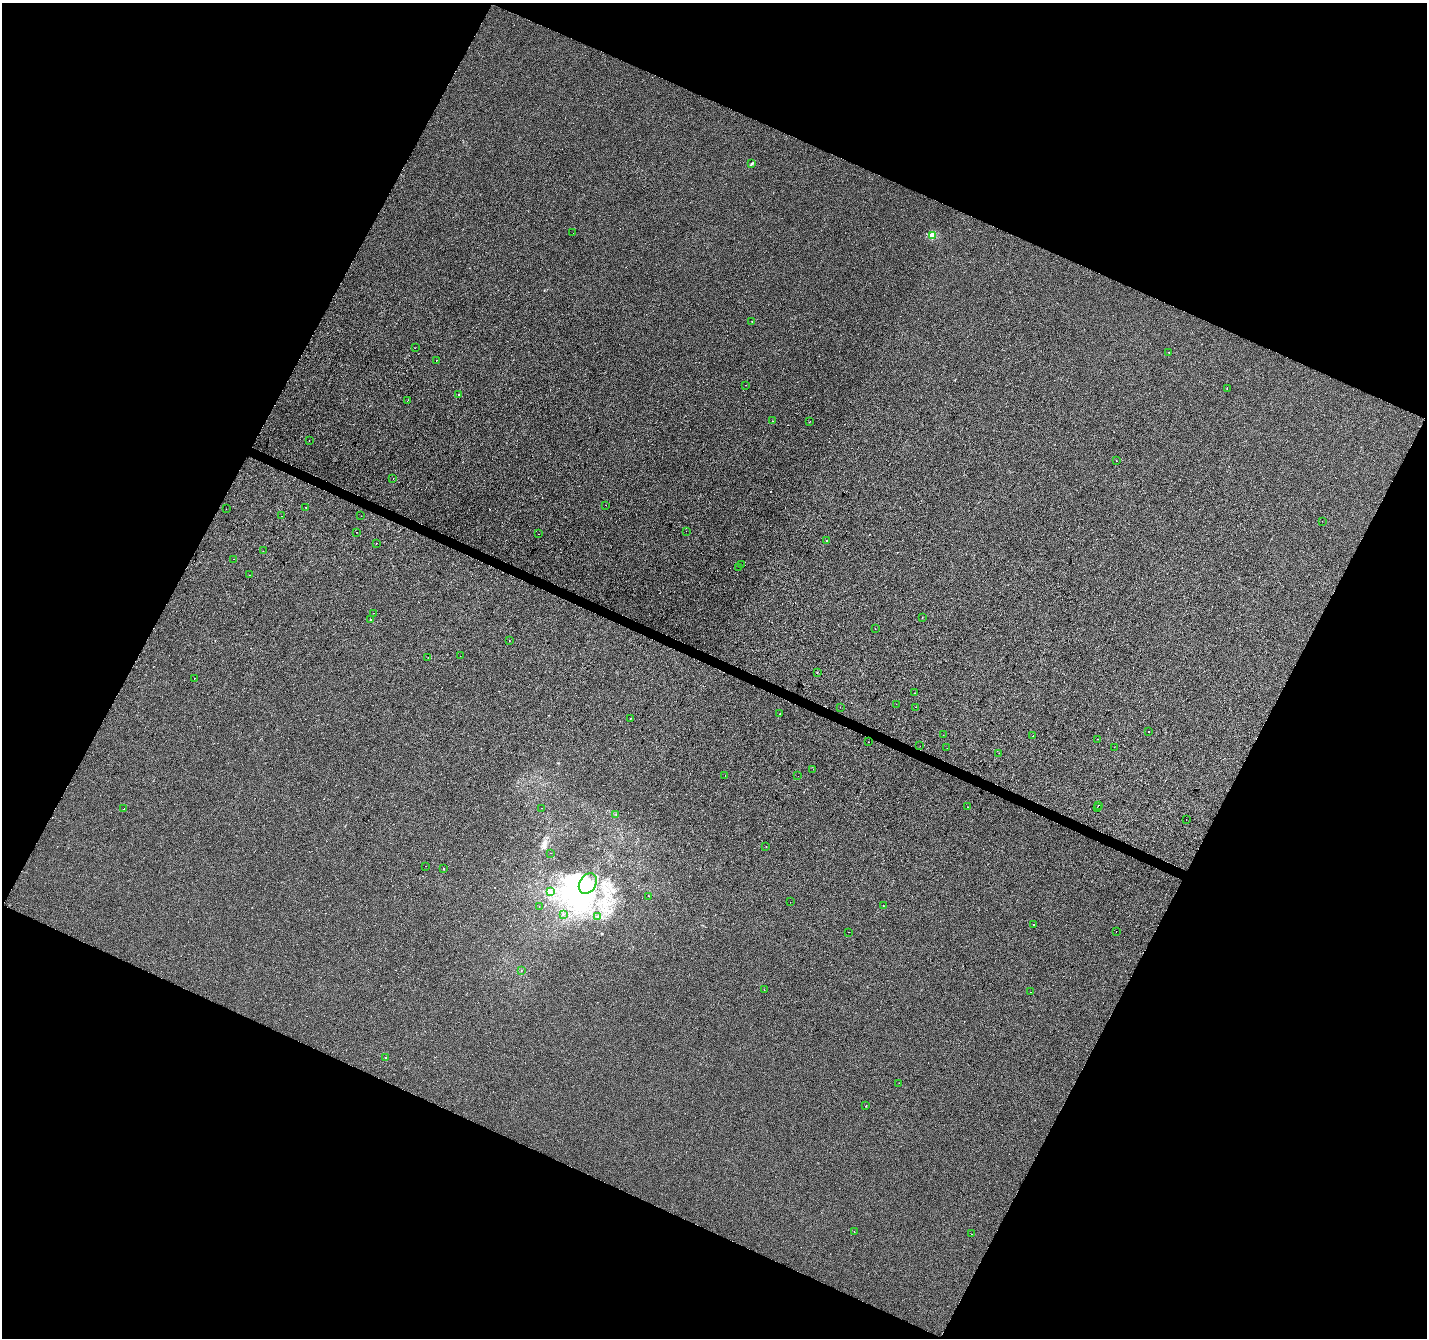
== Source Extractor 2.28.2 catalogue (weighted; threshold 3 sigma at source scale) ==
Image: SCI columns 1-5699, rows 203-5546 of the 5706 x 5814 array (HDU 1 of 3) = the unmasked area's bounding box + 8 px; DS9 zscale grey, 4 x 4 block average (1 PNG px = mean of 4 x 4 image px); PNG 1429 x 1340 px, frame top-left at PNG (2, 3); each listed source drawn as its Kron ellipse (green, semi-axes under 4 px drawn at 4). Shown black and unused: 45% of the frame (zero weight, under 2 of 3 exposures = <1% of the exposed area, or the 3 px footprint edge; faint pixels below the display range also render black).
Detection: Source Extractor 2.28.2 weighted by HDU 2 'WHT'. Background -6.33e-04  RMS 0.0042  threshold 0.019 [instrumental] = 3 sigma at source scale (4.5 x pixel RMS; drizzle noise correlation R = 1.50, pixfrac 1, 0.0396/0.0396 arcsec/px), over >= 5 px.
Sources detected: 108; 9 inside a brighter object's white glare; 10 cosmic-ray / hot-pixel residue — neither listed nor drawn; the other 89 listed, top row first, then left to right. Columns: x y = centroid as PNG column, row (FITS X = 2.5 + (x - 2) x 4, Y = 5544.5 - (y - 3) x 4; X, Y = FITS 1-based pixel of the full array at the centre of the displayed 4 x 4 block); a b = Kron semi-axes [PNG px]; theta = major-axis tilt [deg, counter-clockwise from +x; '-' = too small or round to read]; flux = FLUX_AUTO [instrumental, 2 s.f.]
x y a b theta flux
752 164 3 2 - 2
573 233 2 2 - 0.35
932 235 2 2 - 61
752 321 2 2 - 0.94
415 348 2 2 - 1.7
1169 352 2 2 - 1.8
436 360 2 2 - 0.85
746 385 2 2 - 2.1
1227 389 2 2 - 1.1
458 395 2 2 - 0.91
407 400 2 2 - 0.39
772 421 2 2 - 1.2
810 422 2 2 - 0.41
309 441 2 2 - 0.46
1116 461 2 2 - 1.5
393 478 2 2 - 0.8
606 505 2 2 - 3.5
306 507 2 2 - 3.5
226 509 2 2 - 1.4
281 516 2 2 - 1.9
361 516 2 2 - 0.9
1322 521 2 2 - 1
686 531 2 2 - 2.9
356 532 2 2 - 0.82
538 534 2 2 - 3.9
826 541 2 2 - 2.9
376 544 2 2 - 2.9
263 551 2 2 - 0.41
234 559 2 2 - 0.59
741 565 2 2 - 0.24
739 567 2 2 - 2.5
250 575 2 2 - 1
373 613 2 2 - 2.4
922 617 2 2 - 0.6
371 620 2 2 - 1.3
875 629 2 2 - 1.2
509 641 2 2 - 0.61
460 656 2 2 - 0.5
428 657 2 2 - 0.53
817 672 2 2 - 0.83
195 678 2 2 - 0.68
914 693 2 2 - 0.57
896 704 2 2 - 0.39
840 707 2 2 - 1.1
915 707 2 2 - 4
780 714 2 2 - 2.1
630 719 2 2 - 0.5
1149 732 2 2 - 0.8
943 735 2 2 - 0.38
1033 736 2 2 - 1.1
1098 739 2 2 - 2.5
868 742 2 2 - 0.78
920 746 2 2 - 0.57
1114 747 2 2 - 0.51
947 748 2 2 - 0.53
999 753 2 2 - 0.64
813 769 2 2 - 0.43
725 776 2 2 - 0.48
798 776 2 2 - 0.49
1098 805 2 2 - 3.9
967 807 2 2 - 3.3
541 808 2 2 - 0.56
1097 808 2 2 - 0.62
124 809 2 2 - 2.3
616 814 2 2 - 0.67
1186 819 2 2 - 0.44
766 847 2 2 - 0.87
551 853 2 2 - 5.5
426 866 2 2 - 0.36
443 869 2 2 - 0.75
588 883 11 8 57 50
551 891 2 2 - 2.4
649 896 2 2 - 0.56
790 902 2 2 - 0.35
883 906 2 2 - 1.4
539 907 2 2 - 0.43
563 914 2 2 - 0.59
597 917 2 2 - 2.8
1034 924 2 2 - 1.3
1116 931 2 2 - 2.7
849 932 2 2 - 5.2
521 970 2 2 - 0.54
764 990 2 2 - 0.39
1031 992 2 2 - 0.54
385 1058 2 2 - 2.1
899 1083 2 2 - 0.64
866 1106 2 2 - 1.7
854 1232 2 2 - 0.79
971 1234 2 2 - 0.63
Diffuse or blended objects may show on this block-average render without a row.